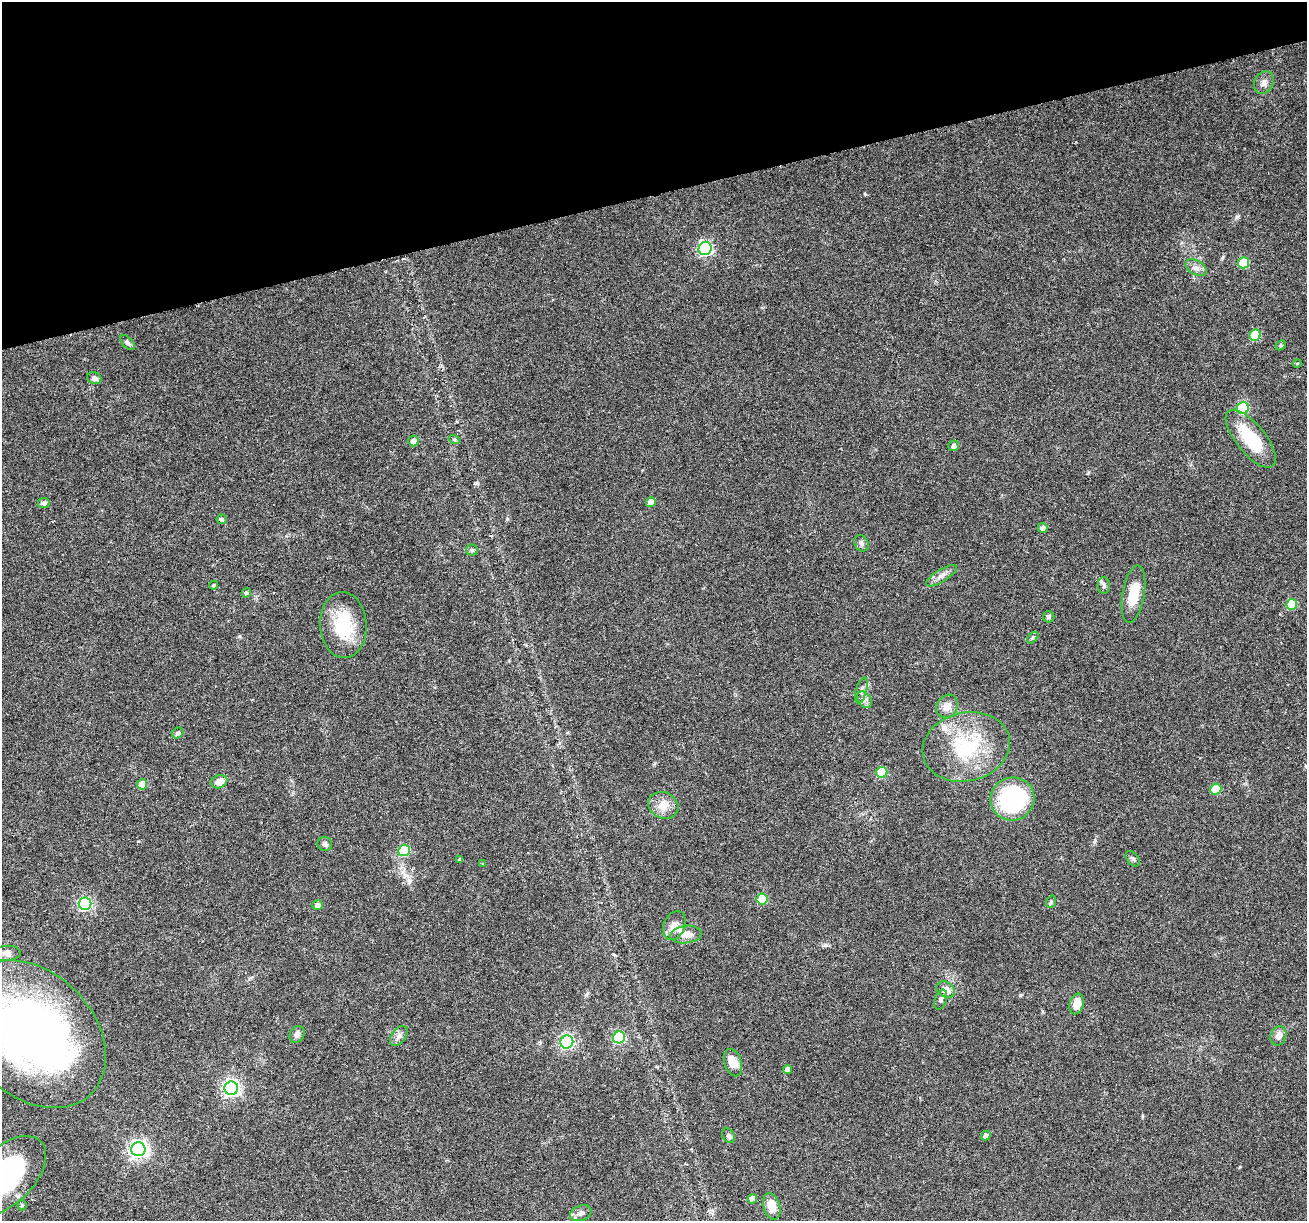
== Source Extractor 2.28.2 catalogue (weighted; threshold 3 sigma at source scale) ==
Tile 3 of 4 x 4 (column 3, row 1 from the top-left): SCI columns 2611-3915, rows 3760-4978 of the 5220 x 5030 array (HDU 1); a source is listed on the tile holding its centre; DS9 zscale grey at full resolution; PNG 1309 x 1223 px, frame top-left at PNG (2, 2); each listed source drawn as its Kron ellipse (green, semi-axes under 4 px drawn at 4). Shown black and unused: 16% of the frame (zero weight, under 3 of 6 exposures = <1% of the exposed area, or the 3 px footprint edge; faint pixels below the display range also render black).
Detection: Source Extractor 2.28.2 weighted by HDU 2 'WHT'; one run over the whole footprint, this tile lists its part. Background 0.0385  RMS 0.0026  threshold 0.0106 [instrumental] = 3 sigma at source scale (4.09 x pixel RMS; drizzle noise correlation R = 1.36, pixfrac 0.8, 0.0396/0.0396 arcsec/px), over >= 5 px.
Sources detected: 74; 2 inside a brighter object's white glare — neither listed nor drawn; the other 72 listed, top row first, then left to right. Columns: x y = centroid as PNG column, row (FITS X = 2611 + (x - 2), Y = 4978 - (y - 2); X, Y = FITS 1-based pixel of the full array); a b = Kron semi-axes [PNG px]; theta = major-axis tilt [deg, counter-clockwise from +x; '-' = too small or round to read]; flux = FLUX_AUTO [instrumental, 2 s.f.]
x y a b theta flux
1264 83 12 9 64 1.4
705 249 7 6 - 47
1243 263 6 5 - 10
1196 268 11 7 -30 1.2
1255 335 6 5 - 9.3
127 343 9 5 -46 0.56
1281 345 6 4 46 0.33
1297 363 4 4 - 0.29
94 378 7 5 -21 0.98
1243 408 6 5 - 19
454 439 5 3 - 0.29
1251 439 35 14 -51 11
413 441 5 5 - 1.5
954 446 5 5 - 1
651 502 5 5 - 2.6
44 503 6 5 - 0.89
222 519 5 5 - 0.51
1043 528 5 4 - 0.81
861 543 8 7 - 0.73
472 550 6 5 - 0.51
941 576 18 6 31 1.5
213 585 4 3 - 0.3
1104 586 8 6 -89 0.7
246 593 5 4 - 0.4
1133 594 29 11 80 5.8
1292 604 5 5 - 8.4
1049 617 6 5 - 0.55
343 625 33 23 -86 11
1033 638 7 4 45 0.38
861 690 13 5 74 0.99
864 700 9 6 -56 0.9
947 706 12 10 60 2.4
178 733 6 5 - 0.71
966 747 44 34 13 19
882 772 5 5 - 9.6
219 782 8 6 23 2.1
142 784 5 5 - 3.5
1216 789 5 5 - 6.8
1012 799 22 21 - 32
663 805 15 13 -26 2.8
325 844 7 7 - 0.7
404 851 6 5 - 15
1133 859 9 5 -51 0.63
460 860 4 4 - 0.44
482 864 3 3 - 0.3
762 899 5 5 - 9.1
1051 902 6 4 69 0.39
85 904 6 6 - 36
318 905 5 5 - 0.99
674 926 15 10 65 2.1
686 935 16 8 7 2.1
6 953 14 7 4 2
946 990 10 7 -31 2.1
941 999 10 6 72 0.76
1077 1004 10 7 73 2.9
32 1034 84 61 -45 150
297 1034 9 7 56 0.88
399 1036 11 7 53 1.1
1278 1036 10 7 70 1.5
619 1037 6 6 - 26
567 1042 6 6 - 50
733 1063 14 8 -72 3
788 1069 4 4 - 1.8
231 1088 7 7 - 76
728 1136 8 6 -58 0.65
986 1136 5 4 - 1.2
138 1149 7 7 - 100
5 1176 50 28 44 30
752 1199 5 4 - 2.1
22 1205 5 4 - 0.38
772 1206 13 8 -73 3.2
581 1213 11 7 20 1.2
Isophote crosses this tile's border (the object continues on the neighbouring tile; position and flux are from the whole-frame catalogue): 3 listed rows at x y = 6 953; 32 1034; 5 1176
Unlisted compact peaks at least as high as the median listed source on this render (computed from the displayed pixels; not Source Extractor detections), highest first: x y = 1237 217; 1020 995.